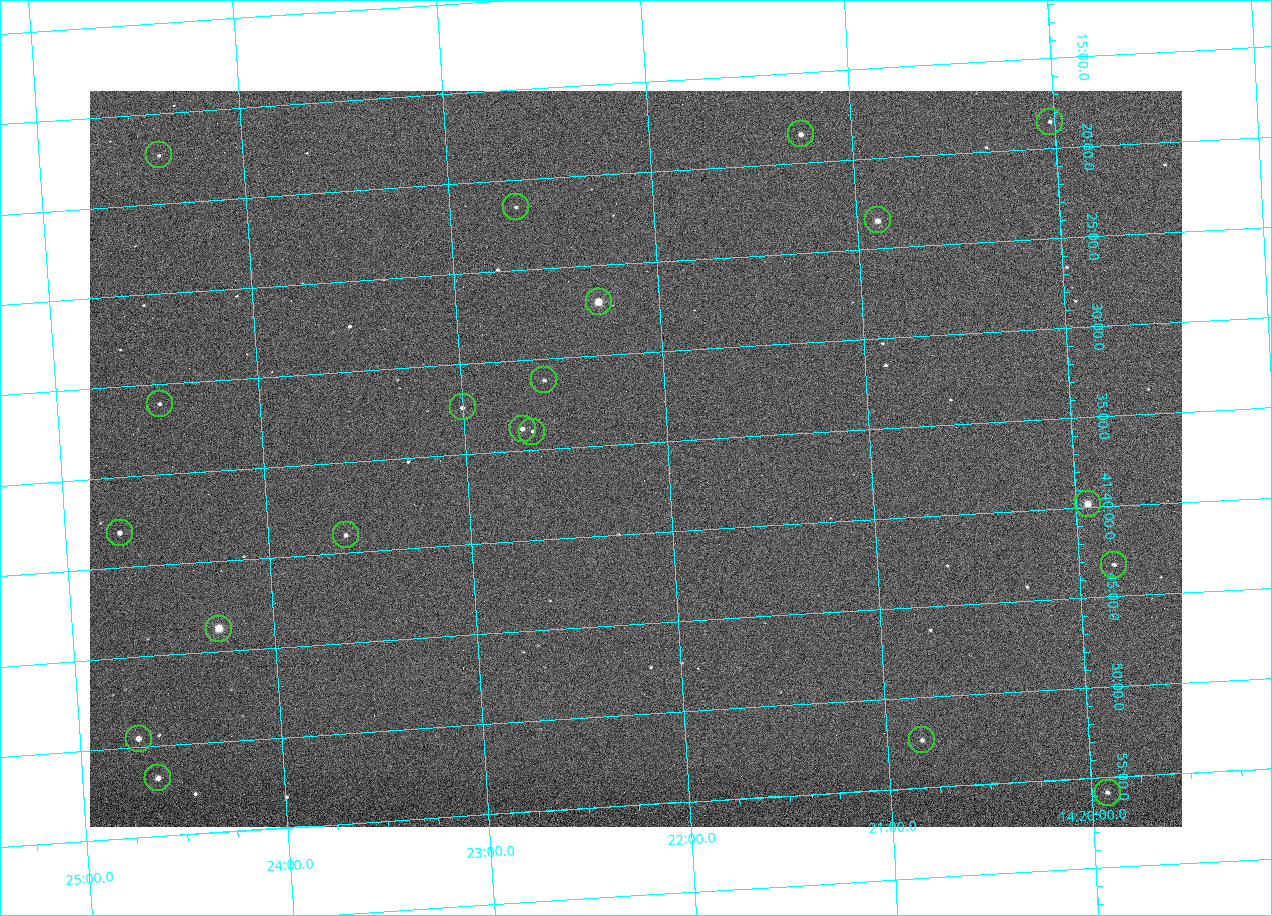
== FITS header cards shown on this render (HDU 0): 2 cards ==
NAXIS1  =                 1092 /fastest changing axis
NAXIS2  =                  736 /next to fastest changing axis

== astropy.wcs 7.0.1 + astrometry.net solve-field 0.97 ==
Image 1092 x 736 px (HDU 0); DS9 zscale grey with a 90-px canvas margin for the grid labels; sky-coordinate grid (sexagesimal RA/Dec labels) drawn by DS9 from the SOLVED WCS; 20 Tycho-2 reference stars matched to detected sources circled (green)
Header WCS: none
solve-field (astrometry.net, Tycho-2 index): SOLVED blind (the file carries no WCS)
Solved WCS: RA---TAN-SIP/DEC--TAN-SIP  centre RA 14:22:10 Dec +41:36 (215.54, +41.60 deg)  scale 3.33 arcsec/px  FOV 60.6' x 40.8'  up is -176 deg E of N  parity flipped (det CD > 0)
(file carries no celestial WCS; the grid is the blind solution)
Tycho-2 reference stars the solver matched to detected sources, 20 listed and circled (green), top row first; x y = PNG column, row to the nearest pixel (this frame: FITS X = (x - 90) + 1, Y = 736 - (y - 91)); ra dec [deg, ICRS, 3 dp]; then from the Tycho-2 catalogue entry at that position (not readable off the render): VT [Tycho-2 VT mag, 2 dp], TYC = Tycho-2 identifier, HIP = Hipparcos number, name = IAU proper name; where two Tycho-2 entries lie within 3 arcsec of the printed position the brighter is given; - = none
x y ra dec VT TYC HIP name
1050 122 215.006 +41.309 11.67 3038-298-1 - -
801 134 215.313 +41.307 10.54 3038-302-1 - -
159 155 216.103 +41.289 12.07 3038-286-1 - -
516 207 215.668 +41.358 11.71 3038-531-1 - -
878 220 215.224 +41.391 9.78 3038-588-1 - -
599 302 215.574 +41.451 8.73 3038-566-1 70240 -
544 380 215.647 +41.519 11.59 3038-488-1 - -
160 404 216.123 +41.518 12.02 3038-258-1 - -
463 407 215.750 +41.540 11.12 3038-479-1 - -
523 429 215.677 +41.563 10.23 3038-459-1 - -
532 432 215.666 +41.567 11.76 3038-461-1 - -
1088 504 214.985 +41.663 9.23 3038-464-1 - -
120 533 216.183 +41.635 11.01 3038-413-1 - -
346 535 215.904 +41.651 11.40 3038-603-1 - -
1114 565 214.956 +41.721 12.00 3038-491-1 - -
219 629 216.068 +41.729 8.81 3038-334-1 70409 -
139 739 216.177 +41.826 10.45 3038-108-1 - -
922 740 215.206 +41.873 11.51 3038-538-1 - -
158 778 216.156 +41.863 10.20 3038-555-1 - -
1108 793 214.980 +41.931 11.35 3038-237-1 - -